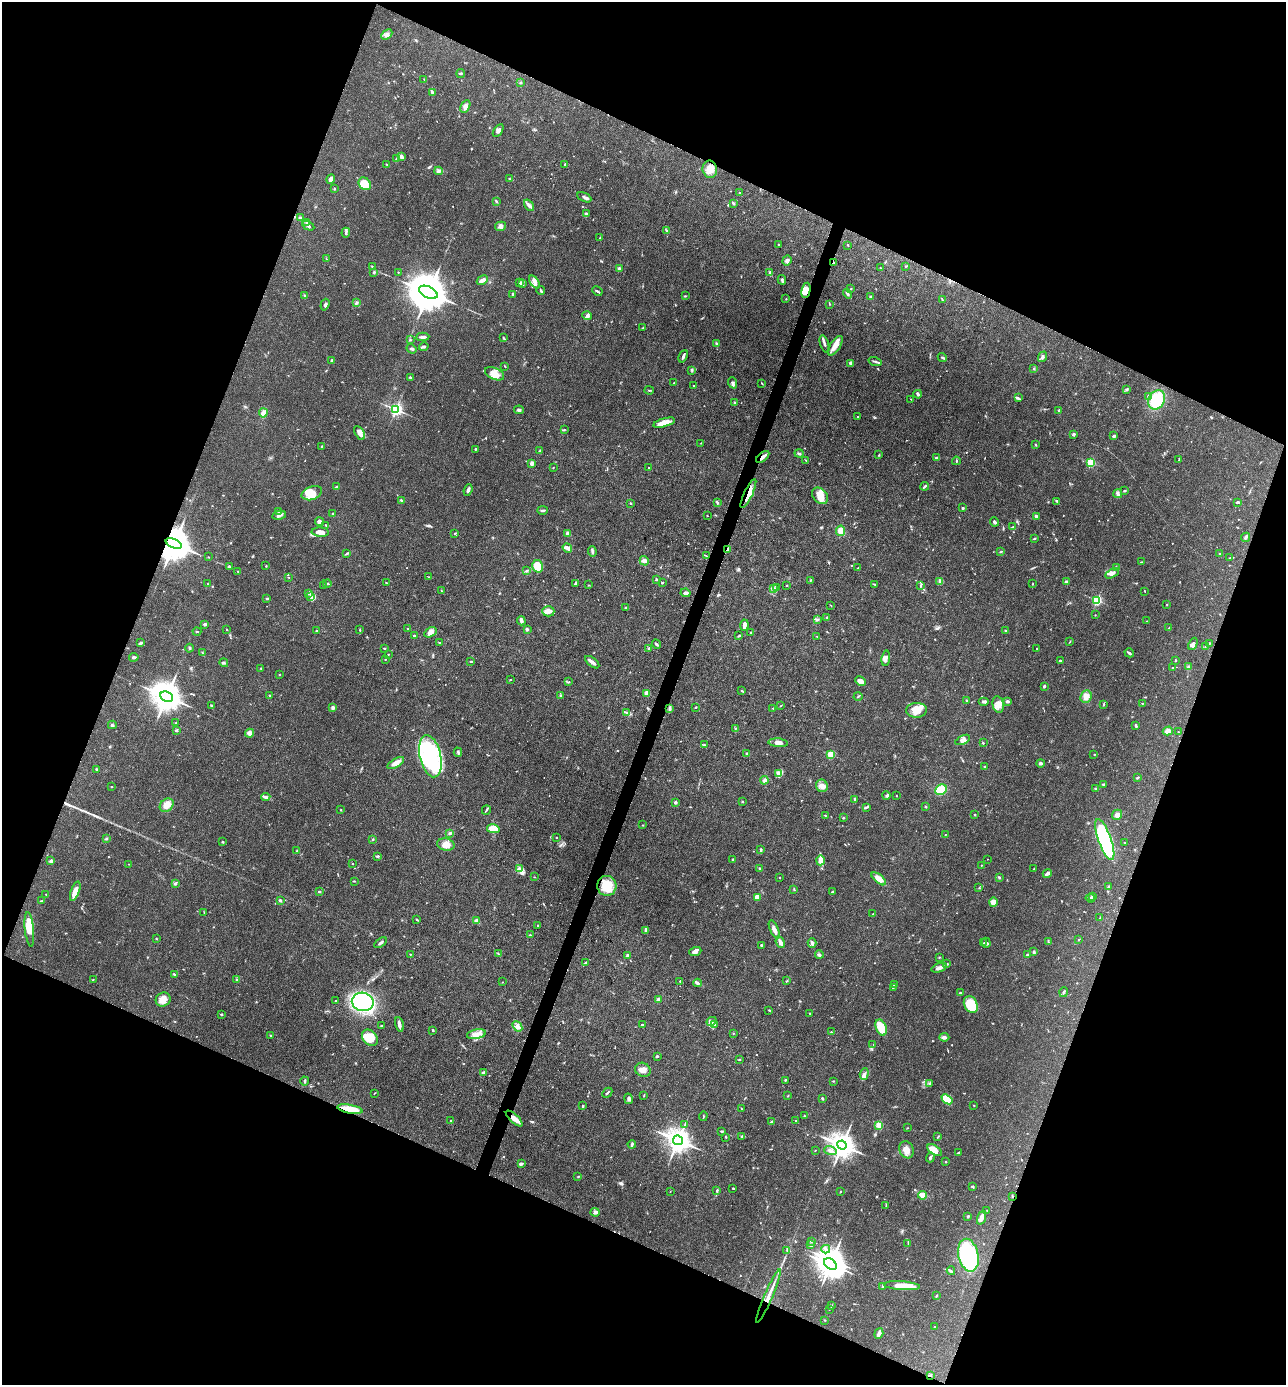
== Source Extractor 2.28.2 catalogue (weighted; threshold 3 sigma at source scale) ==
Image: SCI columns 140-5274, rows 1-5530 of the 5547 x 5532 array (HDU 1 of 3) = the unmasked area's bounding box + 8 px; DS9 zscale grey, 4 x 4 block average (1 PNG px = mean of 4 x 4 image px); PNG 1288 x 1387 px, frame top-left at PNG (2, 2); each listed source drawn as its Kron ellipse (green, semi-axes under 4 px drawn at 4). Shown black and unused: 43% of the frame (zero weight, under 3 of 4 exposures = <1% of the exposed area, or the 3 px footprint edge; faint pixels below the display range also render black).
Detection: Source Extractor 2.28.2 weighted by HDU 2 'WHT'. Background 0.102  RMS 0.0041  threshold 0.0183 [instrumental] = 3 sigma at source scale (4.5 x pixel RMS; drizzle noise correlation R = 1.50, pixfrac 1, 0.05/0.05 arcsec/px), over >= 5 px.
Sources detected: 706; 3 too faint to see at this stretch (4 x 4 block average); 2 inside a brighter object's white glare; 3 cosmic-ray / hot-pixel residue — neither listed nor drawn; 7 coinciding with a brighter row at this scale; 32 inside a brighter listed object's ellipse — not listed separately; of the other 659, all 500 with FLUX_AUTO >= 1.03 (the completeness limit of this list) listed and drawn (159 fainter detections not listed), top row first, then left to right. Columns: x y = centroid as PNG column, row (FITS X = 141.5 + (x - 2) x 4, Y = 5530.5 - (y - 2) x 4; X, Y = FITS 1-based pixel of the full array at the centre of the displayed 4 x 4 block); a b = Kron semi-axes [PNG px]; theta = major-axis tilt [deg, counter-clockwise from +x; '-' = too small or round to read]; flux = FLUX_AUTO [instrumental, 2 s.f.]
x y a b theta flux
387 35 6 4 43 9
461 73 4 2 - 2.2
424 79 2 2 - 1
521 82 3 2 - 1.7
432 92 3 2 - 2.4
465 107 6 4 61 12
498 130 7 3 57 7.2
401 157 4 3 - 8.1
396 159 3 2 - 2
386 164 2 2 - 1.2
565 164 3 2 - 2.2
710 169 8 7 - 21
439 171 4 3 - 5.2
331 179 5 3 - 8.8
509 179 2 2 - 2.4
365 184 7 5 -48 55
334 189 3 2 - 1.7
739 193 2 2 - 1.1
584 197 7 2 -27 5.9
496 201 3 2 - 1.9
734 203 3 2 - 2.7
529 205 6 3 -54 6.9
586 214 3 2 - 2.3
300 218 3 2 - 4.6
307 222 3 2 - 3.1
308 226 6 2 -28 4.8
501 226 6 4 15 8.3
666 231 2 2 - 1.9
346 233 5 3 - 4.7
600 238 3 2 - 1.5
779 244 4 2 - 1.7
848 245 3 2 - 1.7
326 259 3 2 - 1.5
787 261 5 4 - 5.9
833 263 3 3 - 3.8
905 266 2 2 - 1.6
372 267 3 2 - 2.3
619 268 4 2 - 2.2
880 268 2 2 - 1.1
374 272 3 2 - 3
398 272 2 2 - 1.4
770 272 4 2 - 3.5
482 280 6 3 29 14
782 280 5 3 - 3.7
534 282 7 3 -53 9.7
519 283 2 2 - 1.8
522 284 4 3 - 4.8
851 289 2 2 - 1.2
541 290 4 2 - 4.2
806 290 8 4 78 22
597 291 5 2 - 4.4
428 292 10 5 -26 11000
513 294 3 2 - 3.2
847 294 5 3 - 4.4
305 295 4 2 - 2.7
685 296 3 2 - 1.7
870 297 3 2 - 2.2
786 299 2 2 - 1.1
942 299 3 2 - 1.6
356 303 4 2 - 2.5
829 304 3 2 - 1.3
325 305 6 3 72 5.8
587 315 5 3 - 6.1
643 328 3 2 - 1.5
423 337 7 2 3 7.1
503 338 3 2 - 2.2
410 340 3 2 - 2
716 343 3 2 - 2.2
824 344 9 2 -72 5.6
835 346 11 5 57 20
424 347 5 3 - 4.6
411 349 5 3 - 4.6
683 356 6 2 66 6.9
942 357 4 2 - 3.2
1043 357 5 3 - 5.7
332 360 2 2 - 4
875 361 6 2 -17 4.3
851 363 4 3 - 4.3
505 366 2 2 - 1.7
1034 369 2 2 - 2.4
692 370 2 2 - 2.1
495 374 10 6 -24 22
410 378 3 2 - 4.4
674 383 2 2 - 1.6
733 383 6 4 -69 6.6
762 383 3 2 - 1.5
693 385 2 2 - 1.1
1126 389 4 2 - 3
649 390 5 2 - 2.1
918 394 4 2 - 4.3
1148 396 3 2 - 2.9
1018 398 3 2 - 2.4
911 399 3 2 - 1.5
1157 400 10 8 61 110
735 403 3 2 - 3.9
396 409 3 3 - 250
519 410 5 3 - 4.7
1059 410 4 2 - 2.2
263 413 4 3 - 7
858 417 2 2 - 2.3
664 423 11 3 16 36
564 429 2 2 - 1.7
359 433 7 4 -59 14
1073 434 3 2 - 5.2
1114 436 3 2 - 4.9
701 443 2 2 - 1.1
1035 445 3 2 - 1.9
322 446 3 2 - 1.7
475 449 3 2 - 2.1
540 450 2 2 - 1.9
799 453 4 2 - 3.8
879 455 2 2 - 2.1
763 457 8 3 39 9.9
936 458 3 3 - 3.6
1179 459 3 2 - 1.7
806 460 3 2 - 1.6
956 461 4 2 - 3.1
1091 462 2 2 - 160
532 463 4 3 - 8.2
553 468 2 2 - 1.3
649 468 2 2 - 1.5
925 486 4 2 - 3.7
337 487 3 2 - 5.7
468 490 6 3 69 6.8
1124 491 3 2 - 2.4
312 493 10 6 20 23
748 493 16 4 65 29
1118 494 4 3 - 4.9
820 496 9 7 -47 33
401 500 3 2 - 3.1
1057 501 3 2 - 3.4
1238 502 3 2 - 3.3
631 503 3 2 - 1.5
717 503 3 2 - 3.2
963 508 2 2 - 4.8
542 510 5 2 - 4.9
278 511 3 2 - 1.1
332 514 2 2 - 1.7
279 515 7 3 11 7.4
707 516 2 2 - 1.7
1036 516 3 2 - 6
319 522 5 3 - 6.1
995 522 5 2 - 5.5
326 525 2 2 - 1.4
1012 527 4 2 - 1.8
841 531 5 4 - 23
320 532 9 4 -2 16
455 534 3 2 - 1.7
568 534 4 3 - 12
1245 537 5 3 - 4.3
1035 538 3 2 - 2
174 543 8 4 -25 8400
567 548 5 3 - 11
728 549 3 2 - 3.4
592 551 5 2 - 4.2
1000 552 3 2 - 1.7
347 553 4 2 - 2.7
1220 553 2 2 - 1.5
706 556 4 2 - 1.6
208 557 2 2 - 1.1
1230 558 3 2 - 2.3
644 561 5 3 - 6.4
1142 562 2 2 - 1.1
266 566 3 2 - 1.4
538 566 6 5 - 64
229 567 3 2 - 2.4
858 568 3 2 - 1.9
1116 568 3 2 - 3.2
527 571 3 2 - 3
238 572 3 2 - 1.9
1112 573 7 3 29 14
288 577 2 2 - 1.2
429 577 2 2 - 1.4
656 580 3 2 - 2.1
811 580 3 2 - 1.7
940 581 4 2 - 2.8
1066 582 2 2 - 18
327 583 4 2 - 3.9
386 583 2 2 - 1.7
662 583 3 2 - 1.9
207 584 3 2 - 1.2
575 584 3 2 - 2.1
874 584 3 2 - 2.1
1033 584 2 2 - 1.5
323 585 2 2 - 1.1
589 585 3 2 - 1.5
787 585 2 2 - 1.3
921 586 3 2 - 2
776 588 3 2 - 2.1
773 589 3 2 - 2.6
441 591 2 2 - 1.1
1145 591 3 2 - 1.1
308 593 4 2 - 4
686 593 5 3 - 8.7
311 596 4 3 - 4.2
267 598 2 2 - 4.2
1097 600 2 2 - 270
1167 604 2 2 - 1.4
831 605 3 2 - 1
626 608 3 2 - 5.9
548 611 6 5 - 18
1095 615 2 2 - 1.4
827 617 2 2 - 1.2
817 620 3 2 - 2.9
521 621 4 2 - 8.2
1147 621 3 2 - 1.1
205 624 2 2 - 6.2
744 625 5 2 - 17
408 628 2 2 - 1.3
1169 628 3 2 - 1.8
226 629 2 2 - 1.5
527 629 2 2 - 8.5
360 630 2 2 - 1.5
1005 630 3 2 - 1.7
317 631 2 2 - 3
197 632 4 2 - 1.7
430 632 6 4 32 13
751 633 3 2 - 2.4
414 636 4 2 - 3.3
739 636 4 2 - 3
817 636 3 2 - 1.8
440 642 2 2 - 2.6
1070 642 2 2 - 1.3
140 643 4 2 - 5.1
1209 643 3 2 - 3
656 644 5 2 - 3.7
1193 644 6 3 65 5.7
1205 646 2 2 - 1.3
189 648 4 2 - 3.8
384 648 2 2 - 2
649 648 3 2 - 3.1
1036 649 2 2 - 1.5
203 653 2 2 - 1.3
1129 653 5 2 - 5.4
389 654 2 2 - 1.4
134 657 5 2 - 5
886 658 7 3 82 9.9
385 659 2 2 - 1.7
1175 660 3 2 - 2.2
471 661 3 2 - 2.4
1060 661 2 2 - 2.8
592 662 8 2 -38 12
224 663 4 2 - 3.4
1188 667 3 2 - 2.4
261 668 2 2 - 1.4
1173 668 2 2 - 1.7
279 675 2 2 - 1.3
510 679 2 2 - 1.2
860 681 5 3 - 21
568 682 4 2 - 2.2
1044 686 2 2 - 5.8
742 691 4 2 - 1.8
647 693 2 2 - 42
269 695 2 2 - 1.5
561 696 3 2 - 3.6
858 696 4 2 - 2.5
167 697 6 5 - 4300
1086 697 6 5 - 16
966 701 2 2 - 1.6
984 701 5 2 - 4.7
1007 701 4 3 - 4.1
1142 703 2 2 - 2.6
1104 704 3 2 - 2.2
998 705 8 5 -78 19
211 706 3 2 - 1.7
781 706 3 2 - 1.5
696 707 2 2 - 2.9
333 708 2 2 - 11
670 708 4 3 - 4.2
773 708 2 2 - 1.3
916 710 10 7 3 27
627 713 4 2 - 3.8
176 723 2 2 - 1.2
112 725 4 3 - 3.5
1136 725 4 2 - 4.9
735 728 2 2 - 1.2
176 730 3 2 - 3
1168 731 5 3 - 13
1178 732 2 2 - 1.1
250 733 4 4 - 11
963 740 8 4 26 11
778 743 10 4 -5 13
983 743 2 2 - 3.3
704 745 3 2 - 3.6
458 752 4 2 - 4.1
747 754 2 2 - 1.2
831 754 2 2 - 92
1094 754 2 2 - 1.1
430 756 21 10 -77 280
396 763 9 4 30 16
1040 763 4 3 - 4.6
985 767 3 2 - 1.7
96 770 3 2 - 2.1
779 774 3 3 - 5.6
1138 778 3 2 - 4.2
764 780 4 2 - 3.7
1103 784 3 2 - 4
822 786 6 6 - 14
112 787 2 2 - 1.4
1096 788 2 2 - 1.8
941 790 6 5 - 52
886 795 4 3 - 4.2
897 796 2 2 - 1
266 797 4 2 - 4.2
854 799 3 2 - 2.5
676 802 2 2 - 11
743 802 2 2 - 1.1
167 805 7 6 - 25
925 806 2 2 - 1.6
867 807 4 2 - 2.5
341 810 2 2 - 1.6
486 810 5 2 - 3.7
825 815 2 2 - 1.1
975 815 2 2 - 2.1
1117 815 5 5 - 13
843 818 2 2 - 2.3
642 825 2 2 - 1.1
493 829 6 3 -10 58
450 833 4 2 - 2.9
945 835 2 2 - 1
556 837 2 2 - 1.4
106 839 3 2 - 1.3
373 839 2 2 - 3.2
1105 839 22 6 -70 360
222 842 2 2 - 2.1
1124 842 2 2 - 1.7
446 844 8 6 -13 19
761 850 3 2 - 3.6
297 851 3 2 - 2.3
377 856 3 2 - 4.1
733 859 3 2 - 2.1
987 859 2 2 - 1.4
820 860 5 4 - 16
51 861 3 3 - 5.3
352 863 2 2 - 1
129 864 2 2 - 1.4
981 865 2 2 - 1.8
520 868 3 2 - 1.3
760 868 3 2 - 4
1034 869 2 2 - 1.6
1047 873 5 3 - 8.4
534 877 2 2 - 1.2
780 878 2 2 - 1.3
1000 878 3 2 - 2.1
879 879 8 4 -41 21
354 881 3 2 - 1.4
175 883 4 3 - 3.5
607 886 10 9 - 55
1109 887 2 2 - 12
979 888 2 2 - 1.6
794 889 3 2 - 1.9
75 891 10 4 69 27
319 892 3 2 - 2.4
832 892 2 2 - 6.4
46 894 2 2 - 1.1
1093 896 2 2 - 1.6
757 897 2 2 - 44
1090 898 5 2 - 3.6
41 901 3 2 - 2
280 901 3 2 - 3.4
993 902 4 4 - 18
204 912 2 2 - 1.3
873 914 2 2 - 1.3
1100 918 4 2 - 2.3
417 920 3 2 - 1.9
477 921 3 3 - 12
538 926 2 2 - 3.5
29 929 17 4 -84 50
774 929 9 4 -66 13
646 930 4 3 - 6.9
530 935 3 2 - 1.5
156 938 2 2 - 1.4
1079 940 2 2 - 1.4
780 942 6 3 -67 8.6
1048 942 2 2 - 1.9
381 943 7 2 36 5.5
812 943 4 3 - 6.7
984 943 3 2 - 1.8
986 943 5 2 - 3.6
761 945 2 2 - 1.5
695 951 6 4 19 11
1034 952 2 2 - 2.8
498 953 3 2 - 1.9
410 954 2 2 - 1.6
627 955 3 2 - 2.6
819 955 4 3 - 4.1
1027 955 2 2 - 4.4
939 957 3 2 - 1.5
586 962 3 2 - 2.6
947 964 3 2 - 2.9
939 968 8 3 18 10
174 974 4 2 - 2.5
93 979 2 2 - 1
236 979 3 2 - 1.5
680 981 2 2 - 1.8
787 981 3 2 - 2.4
502 982 2 2 - 1.1
697 983 4 3 - 4.3
894 984 3 2 - 2.8
893 988 4 2 - 2.1
1064 992 5 2 - 3.1
960 993 2 2 - 2.9
658 999 3 3 - 5.7
163 1000 8 7 - 18
335 1001 2 2 - 1.1
363 1002 11 9 -12 310
971 1005 9 6 -65 65
769 1010 3 2 - 1.4
810 1013 2 2 - 1.6
221 1014 3 2 - 2.8
711 1021 5 3 - 6.6
399 1024 8 3 -78 9.9
714 1024 2 2 - 2.2
642 1025 3 2 - 4.2
381 1026 3 2 - 1.7
517 1026 6 4 -49 9.3
881 1027 8 5 -68 60
433 1030 3 2 - 2.3
831 1032 2 2 - 2.2
733 1033 2 2 - 1.3
476 1034 9 4 10 17
271 1036 4 2 - 1.9
944 1037 5 3 - 7.4
370 1038 9 7 -46 55
873 1044 2 2 - 1.2
657 1056 2 2 - 2.8
740 1060 2 2 - 1.9
643 1070 8 6 -28 15
484 1073 3 3 - 8.1
864 1074 6 2 73 6.8
785 1080 3 2 - 1.8
305 1081 4 2 - 4.1
834 1081 2 2 - 1.1
930 1083 2 2 - 1.4
374 1093 3 2 - 1.5
607 1093 6 2 44 3.5
644 1095 3 2 - 1.4
788 1096 2 2 - 1.5
822 1098 3 2 - 3.2
629 1099 5 3 - 5.5
947 1099 6 4 -39 50
974 1105 2 2 - 1.2
583 1106 3 2 - 3.4
350 1109 12 3 -11 78
742 1109 3 2 - 1.8
703 1116 5 2 - 2
804 1116 2 2 - 1.4
514 1118 10 4 -42 19
450 1120 2 2 - 1.4
772 1121 3 2 - 1.6
796 1121 2 2 - 1.8
685 1125 2 2 - 1.3
879 1125 2 2 - 82
907 1128 2 2 - 1.3
722 1131 3 2 - 2.8
726 1137 2 2 - 1.8
742 1137 3 2 - 2.5
938 1137 3 2 - 1.9
678 1140 5 4 - 2200
632 1144 4 2 - 4.5
842 1145 5 4 - 2800
815 1150 2 2 - 2
906 1150 9 7 -70 18
934 1150 8 4 -33 26
830 1151 6 3 -18 9.8
958 1153 4 2 - 2.7
930 1158 5 2 - 5.5
946 1162 2 2 - 2.5
521 1164 3 2 - 5.4
578 1176 3 2 - 1.6
973 1187 3 2 - 2.1
733 1188 2 2 - 2.1
717 1191 3 2 - 4
670 1192 2 2 - 1.2
840 1192 2 2 - 1.5
922 1195 4 3 - 22
1012 1197 2 2 - 1.9
886 1205 3 2 - 2.3
987 1210 2 2 - 1.3
595 1212 4 3 - 5.1
968 1216 3 2 - 3.3
981 1218 7 3 70 15
811 1241 2 2 - 2.4
908 1243 3 2 - 1.7
811 1245 3 2 - 3.1
826 1249 4 2 - 4.3
787 1250 2 2 - 1.7
968 1255 16 10 -78 320
830 1264 7 4 -38 2400
951 1271 4 2 - 4
883 1286 3 2 - 5.1
902 1286 18 4 -4 59
769 1296 29 2 67 27
936 1296 2 2 - 1.9
831 1306 4 2 - 2.6
829 1309 2 2 - 1.2
825 1320 2 2 - 1.2
934 1327 2 2 - 1.8
879 1333 5 2 - 16
930 1375 2 2 - 2.6
Overlapping masked pixels (flux is a lower limit): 10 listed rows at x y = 833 263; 806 290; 763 457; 748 493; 174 543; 728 549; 350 1109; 514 1118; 1012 1197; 930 1375
Diffuse or blended objects may show on this block-average render without a row.